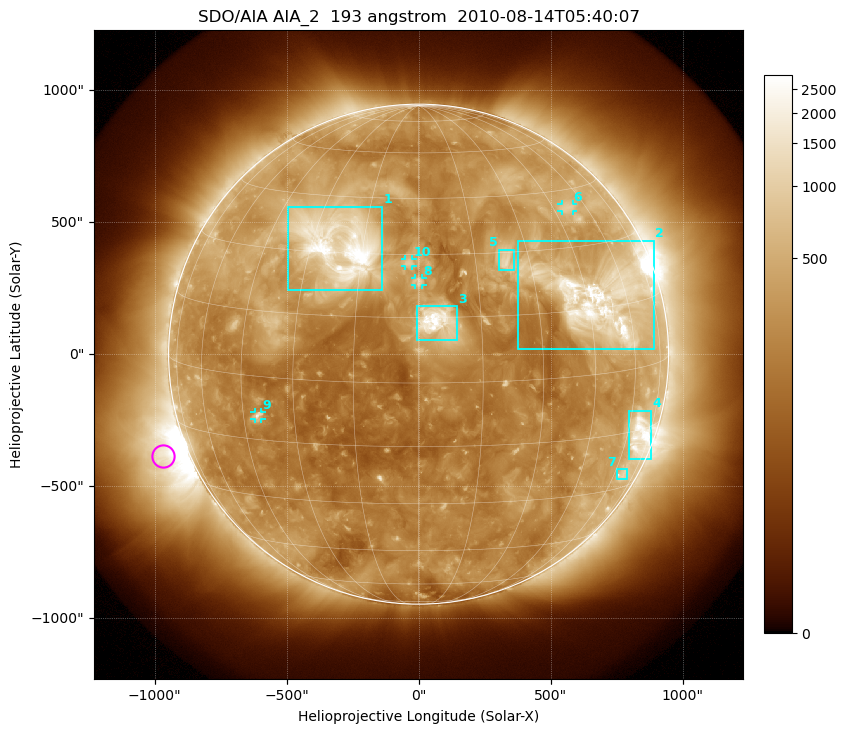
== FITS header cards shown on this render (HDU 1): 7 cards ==
TELESCOP= 'SDO/AIA'
INSTRUME= 'AIA_2'
WAVELNTH=                  193
WAVEUNIT= 'angstrom'
DATE-OBS= '2010-08-14T05:40:07.84'
CTYPE1  = 'HPLN-TAN'
CTYPE2  = 'HPLT-TAN'

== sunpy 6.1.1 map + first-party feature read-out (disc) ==
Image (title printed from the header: SDO/AIA AIA_2  193 angstrom  2010-08-14T05:40:07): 1024 x 1024 px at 2.4 arcsec/px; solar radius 947 arcsec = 395 px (full disc in frame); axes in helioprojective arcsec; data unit not stated in the header (colour bar unlabelled)
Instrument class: DISC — disc imager (sunpy class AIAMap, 193 A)
Bright regions (active regions / flare kernels): reference = the median radial profile (limb darkening/brightening removed); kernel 9 px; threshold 5 sigma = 545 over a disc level ~255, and >= 1.15x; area >= 12 px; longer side >= 9 px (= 22 arcsec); searched inside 0.97 R_sun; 10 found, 10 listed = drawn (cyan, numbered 1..; 4 of them under ~33 arcsec drawn as corner ticks so the feature stays visible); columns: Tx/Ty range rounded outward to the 5 arcsec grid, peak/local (2 s.f.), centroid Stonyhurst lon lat
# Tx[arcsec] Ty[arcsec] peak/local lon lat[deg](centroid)
1 -495..-135 240..560 19 -22 +32
2 375..895 20..430 14 +49 +17
3 -5..150 55..185 14 +5 +14
4 795..880 -395..-210 7.8 +66 -16
5 305..365 320..395 5.9 +23 +28
6 540..585 540..570 3.5 +51 +40
7 750..790 -475..-435 3 +65 -26
8 -15..15 260..290 5.3 +0 +23
9 -625..-595 -245..-220 4.5 -40 -9
10 -50..-25 330..360 4.9 -2 +28
Off-limb structures (1.02-1.3 R_sun): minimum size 162 px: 2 found; the strongest spans PA ~85..130 deg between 1.02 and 1.3 R_sun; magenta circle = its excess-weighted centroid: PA ~110 deg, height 1.1 R_sun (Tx ~-970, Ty ~-385 arcsec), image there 7.5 x the reference